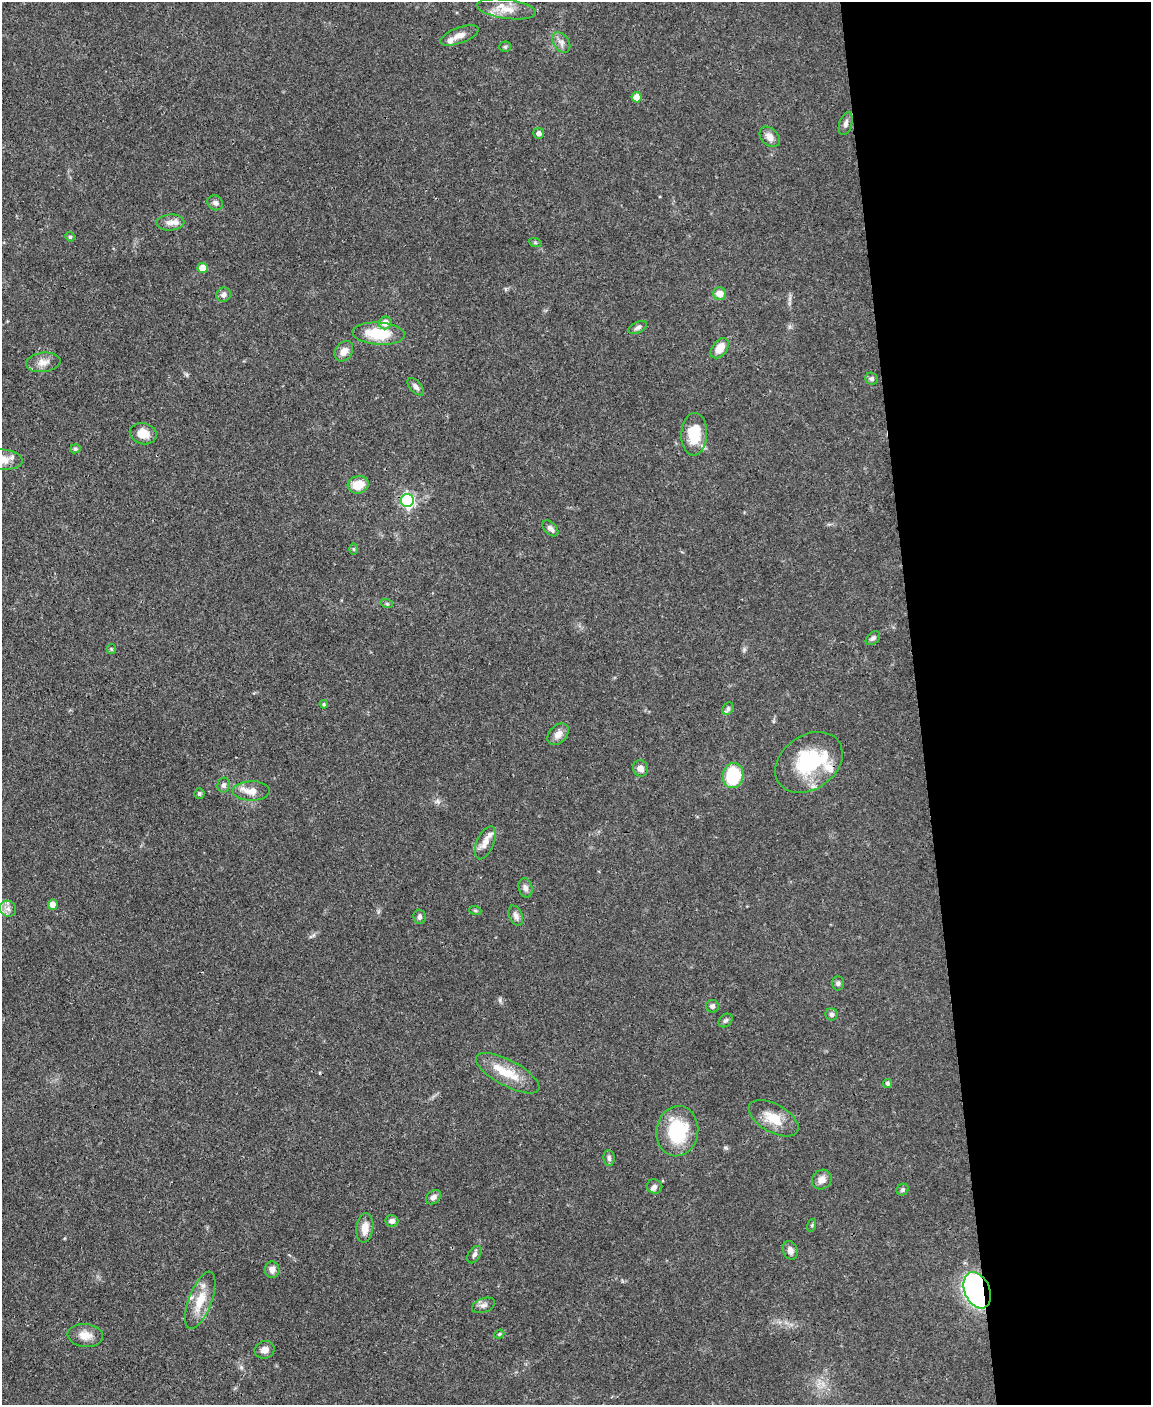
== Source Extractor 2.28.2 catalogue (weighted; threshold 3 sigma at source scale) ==
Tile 8 of 4 x 3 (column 4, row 2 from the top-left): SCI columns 3447-4595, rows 1640-3042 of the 4595 x 4572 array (HDU 1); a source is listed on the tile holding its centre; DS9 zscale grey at full resolution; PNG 1153 x 1407 px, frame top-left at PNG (2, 2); each listed source drawn as its Kron ellipse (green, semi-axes under 4 px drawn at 4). Shown black and unused: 20% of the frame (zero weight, under 3 of 4 exposures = <1% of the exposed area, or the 3 px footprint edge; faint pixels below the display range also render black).
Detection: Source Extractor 2.28.2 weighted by HDU 2 'WHT'; one run over the whole footprint, this tile lists its part. Background 0.106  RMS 0.0043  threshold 0.0191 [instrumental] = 3 sigma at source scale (4.5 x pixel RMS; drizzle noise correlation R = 1.50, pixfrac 1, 0.05/0.05 arcsec/px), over >= 5 px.
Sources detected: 86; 1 inside a brighter object's white glare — neither listed nor drawn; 10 inside a brighter listed object's ellipse — not listed separately; the other 75 listed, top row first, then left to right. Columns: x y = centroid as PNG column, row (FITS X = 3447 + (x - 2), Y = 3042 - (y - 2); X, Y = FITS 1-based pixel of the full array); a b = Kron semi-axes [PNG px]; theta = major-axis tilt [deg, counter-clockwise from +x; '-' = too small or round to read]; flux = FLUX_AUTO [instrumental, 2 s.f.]
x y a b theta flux
506 9 29 9 -8 6.6
459 36 20 8 21 3.4
561 42 11 7 -55 2
505 47 5 5 - 0.6
636 97 5 5 - 4.6
846 123 12 6 73 1.7
539 133 5 5 - 1.9
770 137 12 8 -45 3.1
215 203 8 7 - 1.4
170 223 14 8 5 2.7
70 237 5 4 - 0.53
535 242 6 4 -19 0.62
203 268 5 5 - 6.3
720 294 6 6 - 4.2
224 295 7 7 - 1.7
385 323 6 6 - 4.3
638 328 10 5 24 1.2
379 334 26 11 -4 16
720 348 11 7 52 5.4
344 351 11 8 53 3.6
43 362 17 9 7 3.6
872 379 6 5 - 0.99
416 387 11 5 -47 1.5
143 434 13 10 -14 5.3
694 434 21 13 87 13
75 449 5 4 - 0.98
3 459 20 10 -6 4.9
358 485 10 8 14 7.4
407 500 6 6 - 77
550 528 9 6 -44 1.6
353 549 6 4 -89 0.53
387 604 6 4 -19 0.63
873 638 8 5 43 1.2
111 649 5 4 - 0.54
324 704 4 4 - 0.56
728 709 6 5 - 0.98
558 734 12 8 45 3
809 762 36 27 36 30
641 768 8 7 - 2.6
733 775 13 10 80 23
224 785 7 6 - 1.7
251 791 18 9 1 5.2
199 794 5 5 - 0.66
485 843 17 8 67 3.4
525 888 10 7 -77 1.7
53 904 5 5 - 3.3
8 909 8 7 - 2
475 910 6 4 -18 0.57
516 916 10 6 -69 1.7
419 917 7 6 - 1.2
838 983 7 6 - 0.96
712 1006 6 6 - 1.2
832 1014 6 6 - 1.3
726 1020 8 6 42 0.98
508 1073 35 13 -28 11
888 1083 4 4 - 1
774 1118 27 14 -29 9
677 1131 25 21 81 25
609 1158 8 5 -82 1.3
822 1179 10 9 - 2.9
654 1187 8 7 - 1.3
902 1190 6 5 - 0.83
433 1197 8 6 40 1.6
392 1221 6 6 - 1.8
812 1225 6 4 73 0.58
365 1228 15 8 83 4.5
790 1250 9 7 -69 2.2
474 1255 9 6 59 1.2
272 1270 8 7 - 2.3
977 1290 19 12 -67 130
200 1300 30 11 69 9.2
483 1305 12 7 20 1.8
499 1334 5 4 - 0.52
85 1335 18 11 -5 4.7
265 1350 10 8 18 2.8
Overlapping masked pixels (flux is a lower limit): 2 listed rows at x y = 677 1131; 977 1290
Isophote crosses this tile's border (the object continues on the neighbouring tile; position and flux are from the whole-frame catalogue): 1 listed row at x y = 3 459